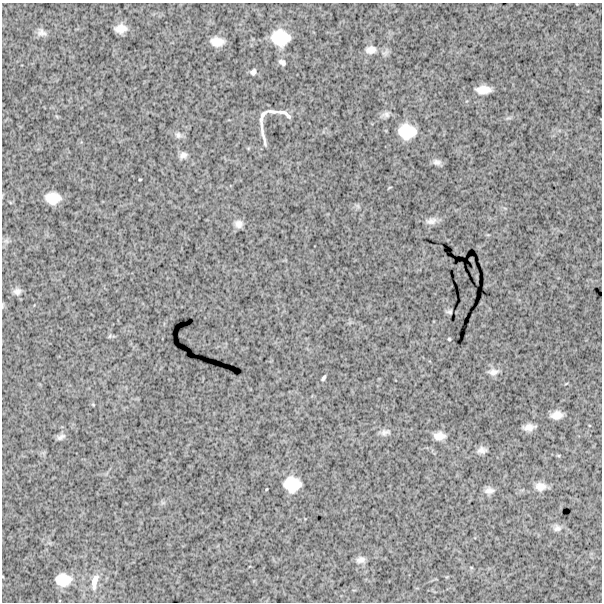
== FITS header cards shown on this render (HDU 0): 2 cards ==
NAXIS1  =                  600
NAXIS2  =                  600

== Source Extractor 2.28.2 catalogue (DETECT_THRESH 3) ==
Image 600 x 600 px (HDU 0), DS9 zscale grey, 1 PNG px = 1 image px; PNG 604 x 604 px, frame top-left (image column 1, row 600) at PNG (2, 3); no overlay
Background 1760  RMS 240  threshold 713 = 3 sigma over >= 5 px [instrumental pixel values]
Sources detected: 44; all 44 listed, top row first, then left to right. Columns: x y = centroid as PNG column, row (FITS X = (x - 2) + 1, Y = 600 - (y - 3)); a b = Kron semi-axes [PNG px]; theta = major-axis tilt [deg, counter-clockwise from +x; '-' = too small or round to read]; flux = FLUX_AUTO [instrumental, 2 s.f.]
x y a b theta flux
121 29 10 7 6 150000
41 32 12 9 -20 88000
280 38 17 15 -10 490000
217 42 12 8 -4 180000
371 50 14 10 4 120000
282 62 8 5 -34 48000
253 72 7 5 58 48000
483 90 15 8 1 190000
272 111 17 5 -6 66000
284 113 18 5 -27 78000
386 114 11 8 0 63000
262 116 16 5 67 74000
407 131 18 15 -4 420000
263 134 28 3 -79 94000
178 135 9 9 - 63000
183 155 10 8 22 68000
437 162 11 7 -7 65000
140 179 3 2 - 13000
53 198 13 10 -1 270000
358 206 7 4 -71 25000
431 221 15 8 13 94000
238 224 10 9 - 87000
6 241 8 6 -44 43000
17 291 11 9 9 74000
3 306 7 3 81 19000
449 312 4 3 - 26000
110 336 6 4 71 21000
449 339 3 3 - 16000
493 372 14 8 1 96000
324 378 7 3 59 28000
556 415 10 7 8 140000
529 427 11 6 7 110000
385 432 14 8 11 77000
439 436 12 8 1 140000
61 437 12 6 27 57000
482 450 11 7 5 80000
292 484 14 13 - 380000
540 486 14 10 -3 140000
267 489 3 2 - 10000
489 490 12 8 4 86000
557 528 11 9 -5 74000
361 560 12 8 5 81000
63 580 18 14 0 340000
94 582 26 9 79 220000
At the frame edge (FLAGS 8, measured only in part): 1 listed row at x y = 3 306